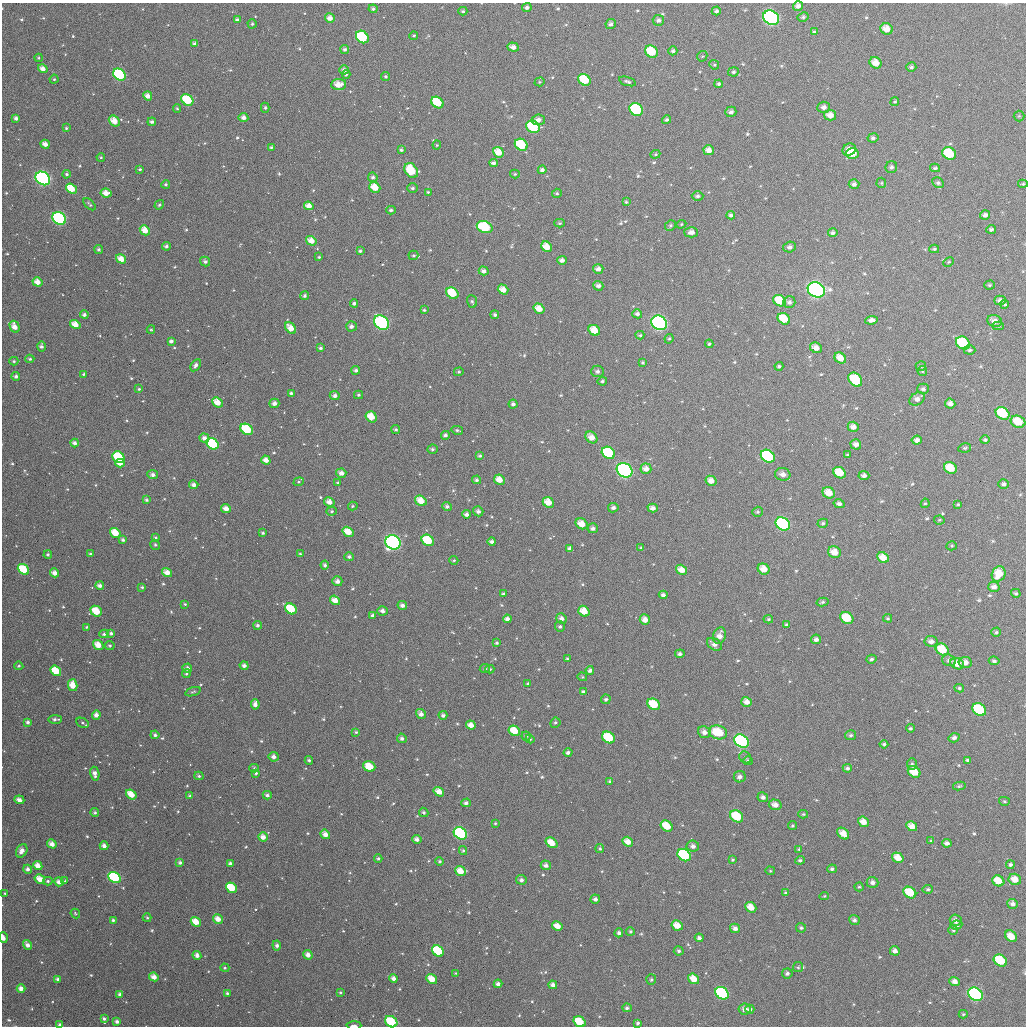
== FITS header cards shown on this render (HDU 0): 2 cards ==
NAXIS1  =                 1024
NAXIS2  =                 1024

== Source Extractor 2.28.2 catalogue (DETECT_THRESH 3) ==
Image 1024 x 1024 px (HDU 0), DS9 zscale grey, 1 PNG px = 1 image px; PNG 1028 x 1028 px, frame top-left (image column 1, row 1024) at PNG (2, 3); each listed source drawn as its Kron ellipse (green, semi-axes under 4 px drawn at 4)
Background 1110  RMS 39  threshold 118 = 3 sigma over >= 5 px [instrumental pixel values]
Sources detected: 694; of the 694, the 500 brightest by FLUX_AUTO listed and drawn (194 fainter detections omitted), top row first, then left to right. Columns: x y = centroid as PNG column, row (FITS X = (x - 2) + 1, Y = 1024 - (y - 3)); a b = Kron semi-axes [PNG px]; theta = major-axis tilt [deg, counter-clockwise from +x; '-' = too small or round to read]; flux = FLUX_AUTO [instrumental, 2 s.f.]
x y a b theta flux
798 6 5 4 - 1.4e+04
527 8 5 4 - 8.2e+03
373 9 4 4 - 6.1e+03
463 11 4 4 - 4.4e+03
716 11 4 4 - 7.7e+03
803 17 6 4 28 6.2e+03
330 18 5 4 - 1.9e+04
771 18 8 6 -35 7.8e+05
237 20 4 3 - 9.1e+03
658 20 6 5 - 9.1e+03
252 24 4 4 - 4.8e+03
611 24 5 4 - 8.6e+03
887 29 6 5 - 3.2e+04
815 32 4 3 - 7.1e+03
414 36 4 3 - 3.6e+03
362 37 7 5 -44 1.8e+05
195 44 4 3 - 1.2e+04
513 47 6 4 -19 1.6e+04
345 49 4 4 - 6.8e+03
651 51 7 5 -38 8.5e+04
673 51 4 4 - 6.1e+03
702 56 5 5 - 3.7e+03
39 58 4 3 - 4.2e+03
876 63 6 5 - 2.9e+04
714 65 5 4 - 3.6e+03
911 67 5 4 - 7.1e+03
43 69 5 4 - 2.0e+04
344 70 4 4 - 1.1e+04
733 72 5 4 - 5.9e+03
346 74 4 3 - 4.6e+03
119 75 7 5 -39 2.1e+05
386 77 4 4 - 4.3e+03
54 79 4 4 - 4.0e+03
584 80 6 5 - 9.1e+04
627 81 9 4 -17 6.4e+03
540 82 5 4 - 3.8e+03
339 84 7 5 3 3.1e+04
719 84 4 4 - 5.9e+03
148 96 5 4 - 1.8e+04
187 100 6 5 - 1.0e+05
437 102 6 5 - 1.1e+05
895 102 5 4 - 4.1e+03
824 107 6 5 - 1.4e+04
177 108 4 4 - 4.2e+03
265 108 5 4 - 5.1e+03
636 109 7 6 - 2.0e+05
731 112 5 5 - 9.8e+03
830 115 6 5 - 2.4e+04
1019 116 5 5 - 3.6e+03
243 117 5 4 - 1.3e+04
16 118 4 3 - 1.0e+04
538 120 6 5 - 1.5e+04
667 120 4 4 - 6.4e+03
114 121 6 5 - 3.3e+04
152 122 4 3 - 7.9e+03
533 127 7 5 -36 1.4e+05
66 128 3 3 - 4.4e+03
873 138 5 4 - 8.1e+03
45 144 4 4 - 1.8e+04
437 145 4 4 - 3.6e+03
521 145 7 5 -36 1.3e+05
271 147 4 3 - 3.8e+03
401 150 3 3 - 4.9e+03
709 150 5 5 - 2.2e+04
849 150 7 6 - 2.3e+04
498 152 6 5 - 3.7e+04
852 153 6 5 - 6.0e+04
655 154 5 4 - 4.0e+03
949 154 7 6 - 9.4e+04
101 157 4 3 - 4.1e+03
494 163 4 3 - 8.6e+03
891 167 6 5 - 7.1e+03
935 168 5 4 - 4.5e+03
140 169 3 3 - 4.0e+03
411 170 8 6 -53 9.9e+04
542 170 4 4 - 9.7e+03
67 174 4 4 - 5.2e+03
515 174 5 4 - 3.9e+03
373 177 5 4 - 6.9e+03
43 178 8 6 -37 5.0e+05
881 183 5 5 - 3.6e+03
938 183 6 5 - 6.8e+03
166 184 4 4 - 5.0e+03
854 184 5 5 - 9.4e+03
1023 184 5 4 - 4.1e+03
375 187 6 5 - 4.6e+04
412 188 5 5 - 6.0e+03
71 189 6 4 -39 6.3e+04
428 192 3 3 - 4.2e+03
106 193 5 4 - 2.4e+04
557 193 5 4 - 4.5e+03
698 196 6 5 - 7.3e+03
626 202 3 3 - 4.4e+03
90 204 7 3 -44 5.1e+03
159 205 5 4 - 5.5e+03
309 206 5 4 - 2.3e+04
391 210 4 3 - 5.8e+03
731 215 4 4 - 7.3e+03
985 215 5 4 - 1.1e+04
59 218 7 6 - 3.2e+05
560 223 5 4 - 4.2e+03
681 224 5 4 - 3.4e+03
670 225 6 5 - 4.3e+03
485 227 8 6 -21 1.7e+05
991 229 5 4 - 7.3e+03
145 230 5 4 - 3.1e+04
691 232 7 5 0 1.5e+04
833 233 5 4 - 7.4e+03
311 241 5 4 - 2.6e+04
167 246 4 4 - 7.7e+03
547 247 6 5 - 4.0e+04
789 247 6 5 - 1.1e+04
934 249 5 4 - 4.6e+03
99 250 4 3 - 5.8e+03
360 251 4 3 - 5.0e+03
413 255 5 4 - 4.2e+03
319 257 4 4 - 3.5e+03
121 259 5 4 - 2.8e+04
562 260 5 4 - 1.1e+04
205 261 5 4 - 7.7e+03
949 262 6 4 27 3.4e+03
598 269 5 4 - 1.4e+04
484 271 5 4 - 1.2e+04
37 282 5 4 - 2.7e+04
989 285 5 4 - 4.9e+03
598 286 5 4 - 1.1e+04
503 290 5 4 - 2.6e+04
816 290 9 7 -30 1.4e+06
452 293 6 5 - 8.5e+04
305 296 4 4 - 6.6e+03
1000 300 6 4 2 1.2e+04
472 301 6 5 - 6.6e+03
780 301 7 5 -29 6.3e+04
789 302 6 5 - 9.9e+03
354 303 4 4 - 7.2e+03
1005 304 4 4 - 4.0e+03
539 309 6 4 -34 3.3e+04
424 310 3 3 - 3.9e+03
637 314 5 4 - 9.0e+03
84 315 4 4 - 8.5e+03
495 315 4 4 - 6.3e+03
784 319 6 5 - 6.2e+04
872 320 6 4 6 1.2e+04
995 321 7 6 - 2.0e+04
381 323 8 6 -40 3.2e+05
659 323 8 7 - 4.6e+05
75 325 5 4 - 3.2e+04
351 326 5 5 - 1.0e+04
998 326 6 4 -3 4.7e+03
15 327 6 4 -62 2.5e+04
291 328 6 4 -48 2.8e+04
151 329 4 4 - 3.6e+03
594 330 6 5 - 4.4e+04
640 335 4 3 - 4.4e+03
669 339 5 4 - 3.5e+03
171 341 4 4 - 9.6e+03
963 343 7 6 - 1.7e+05
709 344 4 4 - 4.3e+03
41 346 5 4 - 9.2e+03
320 348 4 3 - 5.4e+03
816 348 6 5 - 2.1e+04
969 350 6 4 -1 6.3e+03
840 358 6 5 - 3.0e+04
30 359 4 3 - 5.5e+03
14 361 4 4 - 4.6e+03
642 363 4 4 - 3.8e+03
196 365 6 4 56 1.1e+04
779 366 4 4 - 5.5e+03
921 366 5 4 - 5.4e+03
356 370 4 4 - 7.2e+03
597 371 6 5 - 9.9e+03
922 371 5 4 - 3.5e+03
459 372 5 4 - 3.9e+03
84 374 3 3 - 4.4e+03
16 376 4 4 - 8.0e+03
855 380 8 6 -46 1.3e+05
602 381 4 4 - 5.4e+03
139 389 4 4 - 4.0e+03
923 389 6 5 - 8.0e+03
291 393 3 3 - 6.0e+03
358 395 4 4 - 4.8e+03
335 396 5 4 - 9.5e+03
917 399 8 6 34 1.5e+04
217 402 5 4 - 3.7e+04
274 403 5 5 - 1.2e+04
950 403 5 5 - 1.4e+04
513 404 4 4 - 8.4e+03
1002 413 7 6 - 1.3e+05
371 417 6 5 - 4.5e+04
1018 422 7 6 - 5.3e+04
853 427 5 5 - 1.7e+04
247 429 7 5 -36 1.1e+05
396 429 4 4 - 5.5e+03
457 430 6 3 -13 5.3e+03
445 435 4 4 - 7.8e+03
591 437 6 5 - 2.7e+04
204 438 5 4 - 1.4e+04
917 440 5 4 - 1.3e+04
985 440 5 4 - 5.2e+03
75 443 4 4 - 1.0e+04
212 444 6 5 - 2.2e+05
856 444 5 5 - 1.4e+04
965 448 6 4 10 4.8e+03
432 449 5 5 - 6.1e+03
608 453 7 5 -36 1.9e+05
847 455 4 3 - 3.7e+03
480 456 4 4 - 5.0e+03
768 456 7 6 - 3.2e+05
118 457 6 5 - 1.8e+05
266 460 4 4 - 1.9e+04
120 463 4 3 - 2.0e+04
950 468 6 5 - 5.6e+04
646 469 5 5 - 1.8e+04
625 470 8 6 -34 5.4e+05
341 473 5 4 - 1.6e+04
840 473 6 5 - 5.3e+04
783 474 8 6 -14 1.9e+04
153 475 5 4 - 1.1e+04
864 476 5 4 - 1.1e+04
476 480 4 4 - 5.9e+03
499 480 6 5 - 3.0e+04
711 481 5 5 - 2.3e+04
299 482 5 4 - 3.5e+03
338 483 4 4 - 3.8e+03
1004 484 5 4 - 6.9e+03
194 485 4 4 - 1.3e+04
829 493 6 5 - 3.5e+04
147 500 4 3 - 5.1e+03
421 501 6 5 - 3.9e+04
329 502 5 4 - 1.9e+04
548 502 6 5 - 3.4e+04
925 503 5 4 - 3.7e+03
839 504 5 4 - 9.3e+03
958 504 4 3 - 3.6e+03
353 506 5 4 - 4.2e+03
447 506 5 4 - 7.3e+03
613 508 5 4 - 9.7e+03
653 508 5 4 - 1.4e+04
226 509 5 4 - 1.8e+04
332 511 5 4 - 4.0e+03
478 511 5 4 - 9.2e+03
757 512 5 5 - 5.1e+03
466 514 4 4 - 1.0e+04
939 520 5 4 - 3.7e+03
823 523 5 4 - 5.8e+03
582 524 6 5 - 3.3e+04
783 524 7 6 - 6.3e+05
593 528 5 5 - 8.8e+03
348 532 6 4 -32 4.2e+04
115 533 6 4 -35 5.0e+04
263 533 4 3 - 4.5e+03
155 538 4 4 - 5.4e+03
123 540 4 3 - 7.0e+03
428 540 6 5 - 9.0e+04
492 541 4 3 - 8.4e+03
393 542 8 7 - 8.0e+05
155 545 5 4 - 4.9e+03
952 546 5 4 - 4.2e+03
570 548 4 4 - 1.1e+04
641 548 4 3 - 4.7e+03
834 552 6 5 - 3.3e+04
90 554 4 3 - 3.9e+03
300 554 3 3 - 3.8e+03
48 555 4 4 - 6.1e+03
349 557 5 4 - 7.8e+03
883 558 6 5 - 3.1e+04
454 560 4 4 - 3.7e+03
325 565 4 4 - 7.0e+03
23 569 6 4 -39 8.8e+04
764 569 6 5 - 3.2e+04
682 570 6 4 -32 2.8e+04
167 572 5 4 - 2.5e+04
55 573 5 4 - 2.0e+04
999 574 8 6 61 5.1e+04
337 581 5 5 - 1.3e+04
100 586 4 4 - 1.2e+04
142 587 3 3 - 4.7e+03
994 587 6 5 - 1.3e+04
1016 593 5 4 - 5.2e+03
503 594 4 3 - 6.6e+03
663 595 4 4 - 1.0e+04
335 600 5 4 - 2.8e+04
822 602 6 4 13 4.8e+03
185 604 3 3 - 3.4e+03
402 605 5 4 - 1.0e+04
291 609 6 5 - 9.3e+04
96 611 6 5 - 6.4e+04
382 611 5 4 - 1.2e+04
584 611 6 5 - 3.7e+04
373 615 4 4 - 9.4e+03
847 618 7 5 -37 6.6e+04
888 618 4 3 - 4.4e+03
507 619 4 4 - 1.2e+04
561 619 5 5 - 1.3e+04
768 619 4 4 - 4.2e+03
645 620 5 5 - 1.8e+04
258 625 4 4 - 6.9e+03
786 625 4 4 - 5.5e+03
87 627 4 3 - 3.9e+03
560 627 5 5 - 6.2e+03
996 632 4 4 - 5.3e+03
111 633 4 4 - 6.9e+03
104 634 5 4 - 7.1e+03
720 636 8 6 73 2.2e+04
816 639 5 4 - 1.1e+04
931 641 6 5 - 1.3e+04
497 643 4 3 - 4.6e+03
714 644 8 5 -32 1.3e+04
98 645 5 4 - 3.3e+04
110 646 5 4 - 5.1e+03
942 650 7 5 -33 6.7e+04
680 654 4 4 - 7.5e+03
567 659 3 3 - 5.0e+03
871 659 5 4 - 5.8e+03
949 660 7 5 -17 1.1e+04
994 661 5 4 - 7.3e+03
965 662 6 5 - 1.8e+04
957 664 7 5 -23 3.1e+04
19 666 4 3 - 4.5e+03
244 666 4 4 - 1.0e+04
187 668 5 4 - 1.2e+04
485 668 5 4 - 4.8e+03
490 669 4 4 - 4.3e+03
590 670 4 4 - 9.5e+03
56 671 6 4 -37 7.4e+04
186 674 4 4 - 4.7e+03
582 677 5 4 - 3.5e+03
528 684 3 3 - 3.8e+03
73 685 6 4 -77 3.8e+04
959 688 5 4 - 4.5e+03
193 692 8 4 18 4.0e+03
583 692 4 4 - 8.1e+03
606 699 5 4 - 6.2e+03
746 702 5 5 - 2.0e+04
255 704 5 4 - 1.4e+04
654 704 7 5 -36 7.7e+04
979 710 7 6 - 1.5e+05
421 714 5 4 - 1.4e+04
96 715 5 4 - 1.8e+04
443 715 4 4 - 7.9e+03
55 719 7 4 2 7.8e+03
28 722 3 3 - 7.9e+03
82 723 6 4 -28 5.3e+03
555 723 5 5 - 5.1e+03
471 725 5 4 - 2.3e+04
910 728 4 4 - 4.7e+03
514 731 6 5 - 5.4e+04
356 732 4 4 - 4.2e+03
704 732 7 5 -22 1.5e+04
718 732 9 7 -15 8.9e+04
155 735 4 3 - 7.1e+03
851 735 5 5 - 6.1e+03
526 736 4 4 - 5.4e+03
402 738 5 4 - 6.8e+03
608 738 7 5 -37 1.3e+05
954 738 5 4 - 9.2e+03
530 739 4 4 - 3.9e+03
741 741 8 6 -36 3.4e+05
884 744 4 3 - 5.9e+03
568 753 4 4 - 8.1e+03
274 757 5 4 - 1.3e+04
745 757 6 5 - 5.7e+03
309 760 4 3 - 5.5e+03
968 760 4 4 - 6.2e+03
748 761 4 4 - 4.3e+03
912 764 6 5 - 5.4e+03
369 766 6 5 - 5.7e+04
254 768 4 4 - 4.9e+03
847 768 5 4 - 6.9e+03
914 772 7 5 -36 6.0e+04
256 773 4 3 - 5.6e+03
95 774 7 4 -80 1.7e+04
199 776 4 4 - 5.2e+03
740 777 6 5 - 1.1e+04
610 781 4 3 - 5.7e+03
959 786 6 4 11 4.8e+03
439 792 5 4 - 2.7e+04
131 794 6 4 -39 4.1e+04
267 795 4 4 - 7.8e+03
190 796 4 3 - 6.9e+03
763 797 5 5 - 1.0e+04
19 800 5 4 - 1.6e+04
1004 801 5 4 - 3.6e+03
466 803 4 4 - 8.8e+03
775 805 6 5 - 2.0e+04
95 812 4 4 - 5.7e+03
424 812 5 4 - 5.9e+03
803 814 5 4 - 4.3e+03
737 816 7 5 -37 1.0e+05
863 822 6 4 -40 2.7e+04
495 823 3 3 - 3.5e+03
667 826 6 5 - 6.4e+04
792 826 4 4 - 4.6e+03
912 826 6 4 -30 2.4e+04
460 833 7 5 -37 3.8e+05
843 833 7 5 -43 2.8e+04
325 834 5 4 - 2.0e+04
263 837 5 4 - 1.9e+04
417 839 5 4 - 9.9e+03
931 841 4 4 - 3.6e+03
628 842 5 4 - 2.7e+04
551 843 6 4 -37 3.6e+04
947 843 4 4 - 1.0e+04
52 844 5 4 - 2.0e+04
104 846 4 4 - 1.4e+04
693 846 6 5 - 1.1e+04
600 848 4 4 - 4.5e+03
799 849 4 4 - 4.3e+03
22 851 7 5 60 1.9e+04
463 851 4 3 - 4.6e+03
684 855 7 5 -36 3.1e+05
378 858 4 3 - 4.8e+03
898 858 6 5 - 3.4e+04
732 860 4 4 - 3.8e+03
800 860 5 4 - 5.7e+03
440 861 4 4 - 4.2e+03
180 863 4 4 - 7.0e+03
230 864 4 4 - 1.1e+04
546 865 5 4 - 1.0e+04
1010 865 4 4 - 6.4e+03
38 866 5 4 - 2.6e+04
28 869 4 4 - 1.1e+04
832 869 5 4 - 6.2e+03
460 871 5 4 - 3.1e+04
770 871 5 4 - 3.4e+03
115 877 6 5 - 2.3e+05
40 879 5 4 - 3.6e+04
1015 879 6 5 - 2.9e+04
521 880 5 5 - 8.6e+03
48 881 5 4 - 5.7e+03
65 881 4 3 - 4.2e+03
998 881 6 5 - 4.5e+04
59 882 5 4 - 1.4e+04
872 882 6 5 - 1.1e+04
859 887 4 4 - 3.8e+03
231 888 6 4 -35 1.0e+05
928 889 5 4 - 5.6e+03
785 892 4 4 - 4.0e+03
5 893 3 3 - 3.7e+03
910 893 7 5 -34 8.1e+04
824 896 5 4 - 3.4e+03
595 899 5 4 - 8.5e+03
1013 904 5 5 - 1.3e+04
751 907 6 5 - 3.3e+04
75 914 5 3 - 3.5e+03
147 918 4 3 - 4.3e+03
218 919 5 4 - 2.5e+04
113 920 3 3 - 5.0e+03
854 920 5 5 - 8.5e+03
956 920 6 5 - 1.5e+04
196 922 5 4 - 4.2e+04
677 925 6 4 -29 3.5e+04
956 925 6 4 9 1.3e+04
557 926 5 4 - 3.1e+04
735 928 5 4 - 1.2e+04
801 928 5 5 - 5.6e+03
953 930 5 4 - 4.2e+03
630 931 4 4 - 4.6e+03
619 933 4 4 - 8.7e+03
1011 936 6 5 - 3.1e+04
3 938 5 3 - 1.7e+04
699 938 4 4 - 8.2e+03
28 945 5 4 - 1.5e+04
277 945 5 4 - 8.9e+03
438 951 6 5 - 1.9e+05
679 951 5 4 - 6.6e+03
895 951 5 4 - 1.4e+04
197 955 4 4 - 1.2e+04
308 955 5 4 - 1.7e+04
1000 960 7 5 -32 1.2e+05
798 967 5 5 - 4.5e+03
225 968 4 4 - 4.5e+03
456 973 4 4 - 3.6e+03
787 973 5 5 - 7.0e+03
154 977 5 4 - 2.1e+04
394 978 4 4 - 1.3e+04
58 979 4 3 - 1.1e+04
432 979 6 4 -39 3.6e+04
651 979 5 5 - 5.0e+03
694 979 6 4 -37 3.5e+04
955 982 5 4 - 1.4e+04
498 984 4 4 - 1.2e+04
553 985 4 4 - 1.3e+04
21 988 4 4 - 1.8e+04
340 992 4 3 - 3.8e+03
227 993 3 3 - 5.4e+03
722 993 7 5 -36 3.5e+05
120 994 4 4 - 9.7e+03
976 994 8 6 -35 4.0e+05
627 1008 5 4 - 6.7e+03
745 1009 6 5 - 1.4e+04
750 1009 4 4 - 9.3e+03
963 1014 4 4 - 3.9e+03
104 1019 4 4 - 6.7e+03
117 1022 4 4 - 1.0e+04
391 1022 6 5 - 1.2e+05
579 1022 6 5 - 9.2e+04
638 1023 4 4 - 6.3e+03
60 1025 4 3 - 1.0e+04
354 1025 7 3 1 7.5e+03
At the frame edge (FLAGS 8, measured only in part): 6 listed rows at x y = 798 6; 1018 422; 3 938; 391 1022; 60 1025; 354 1025
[194 fainter detections neither listed nor drawn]

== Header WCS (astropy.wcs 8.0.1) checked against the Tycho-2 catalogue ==
Header WCS as astropy/WCSLIB reads it (applying the file's SIP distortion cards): RA---TAN-SIP/DEC--TAN-SIP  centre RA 01:35:08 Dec +04:14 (23.78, +4.24 deg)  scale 8.66 arcsec/px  FOV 147.9' x 147.9'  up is +179 deg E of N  parity flipped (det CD > 0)
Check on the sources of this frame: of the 60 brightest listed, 60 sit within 12.0 arcsec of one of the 180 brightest Tycho-2 stars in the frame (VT <= 12.49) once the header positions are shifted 6.50 arcsec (5.23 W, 3.86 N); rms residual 4.01 arcsec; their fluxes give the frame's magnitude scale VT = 22.79 - 2.5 log10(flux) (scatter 0.19 mag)
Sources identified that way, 166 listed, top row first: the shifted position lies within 12.0 arcsec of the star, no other Tycho-2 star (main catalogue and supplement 1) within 24.0 arcsec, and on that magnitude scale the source's flux lands within +1.5 / -3 mag of the star's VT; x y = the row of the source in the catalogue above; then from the Tycho-2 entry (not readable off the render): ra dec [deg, ICRS J2000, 3 dp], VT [Tycho-2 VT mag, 2 dp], TYC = Tycho-2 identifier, HIP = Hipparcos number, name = IAU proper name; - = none
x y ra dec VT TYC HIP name
330 18 24.250 +3.055 11.88 31-225-1 - -
771 18 23.185 +3.032 8.04 31-97-1 7196 -
887 29 22.908 +3.053 11.18 31-100-1 - -
362 37 24.170 +3.099 9.72 31-176-1 - -
651 51 23.473 +3.120 10.28 31-106-1 - -
876 63 22.932 +3.135 11.36 31-111-1 - -
43 69 24.939 +3.191 12.01 31-312-1 - -
119 75 24.753 +3.202 9.30 31-320-1 - -
584 80 23.633 +3.191 10.39 31-122-1 - -
187 100 24.589 +3.260 10.00 31-285-1 - -
437 102 23.986 +3.253 10.37 31-1211-1 - -
636 109 23.506 +3.260 9.34 31-1127-1 - -
731 112 23.279 +3.260 12.62 31-1118-1 - -
830 115 23.039 +3.263 11.81 31-127-1 - -
243 117 24.453 +3.298 12.48 31-202-1 - -
114 121 24.764 +3.314 11.58 31-329-1 - -
533 127 23.754 +3.307 9.67 31-1154-1 - -
873 138 22.935 +3.315 12.78 31-130-1 - -
45 144 24.929 +3.373 11.94 31-228-1 - -
521 145 23.782 +3.351 10.07 31-1060-1 - -
498 152 23.836 +3.370 11.51 31-1181-1 - -
852 153 22.984 +3.354 10.51 31-1099-1 - -
949 154 22.750 +3.349 10.11 31-133-1 - -
411 170 24.046 +3.419 10.66 31-1157-1 - -
43 178 24.933 +3.456 8.21 31-1186-1 7747 -
375 187 24.133 +3.461 11.04 31-1100-1 - -
71 189 24.864 +3.479 10.84 31-1111-1 - -
106 193 24.781 +3.488 11.94 31-1121-1 - -
309 206 24.291 +3.508 11.52 31-1173-1 - -
59 218 24.892 +3.551 8.76 31-1057-1 7732 -
485 227 23.865 +3.550 9.81 31-1216-1 - -
145 230 24.685 +3.575 11.54 31-1198-1 - -
167 246 24.633 +3.612 12.66 31-591-1 - -
547 247 23.716 +3.595 11.07 31-632-1 - -
121 259 24.741 +3.645 11.44 31-856-1 - -
37 282 24.942 +3.704 11.53 31-514-1 - -
503 290 23.819 +3.700 11.62 31-405-1 - -
816 290 23.062 +3.685 7.58 31-683-1 7156 -
452 293 23.940 +3.711 10.49 31-488-1 - -
1000 300 22.620 +3.699 12.20 31-1004-1 - -
780 301 23.151 +3.713 10.70 31-654-1 - -
539 309 23.731 +3.744 11.21 31-676-1 - -
784 319 23.139 +3.756 10.78 31-918-1 - -
995 321 22.632 +3.749 11.76 31-1016-1 - -
381 323 24.110 +3.786 8.66 31-919-1 7491 -
659 323 23.440 +3.772 8.31 31-740-1 7281 -
75 325 24.848 +3.805 11.22 31-580-1 - -
351 326 24.183 +3.795 12.17 31-548-1 - -
15 327 24.995 +3.814 11.90 31-905-1 - -
291 328 24.329 +3.803 11.52 31-871-1 - -
594 330 23.596 +3.793 11.47 31-428-1 - -
171 341 24.617 +3.840 12.65 31-675-1 - -
963 343 22.707 +3.805 9.90 31-941-1 - -
816 348 23.061 +3.824 12.00 31-612-1 - -
840 358 23.002 +3.847 11.62 31-339-1 - -
855 380 22.965 +3.898 10.31 31-636-1 - -
1002 413 22.607 +3.972 9.86 31-992-1 - -
371 417 24.130 +4.012 11.84 31-510-1 - -
1018 422 22.570 +3.991 10.73 31-960-1 - -
853 427 22.967 +4.012 12.23 31-447-1 - -
247 429 24.430 +4.049 9.94 31-711-1 - -
591 437 23.598 +4.051 11.80 31-824-1 - -
917 440 22.814 +4.040 12.45 31-913-1 - -
75 443 24.845 +4.090 12.37 31-534-1 - -
212 444 24.512 +4.086 9.54 31-884-1 - -
608 453 23.556 +4.088 9.78 31-504-1 - -
768 456 23.171 +4.087 9.21 31-803-1 - -
118 457 24.738 +4.122 9.80 31-722-1 - -
120 463 24.735 +4.136 11.49 31-628-1 - -
950 468 22.729 +4.106 10.99 31-986-1 - -
646 469 23.465 +4.123 12.46 31-600-1 - -
625 470 23.516 +4.129 8.21 31-396-1 7307 -
341 473 24.201 +4.149 11.77 31-601-1 - -
840 473 22.997 +4.123 10.66 31-651-1 - -
864 476 22.939 +4.128 12.20 31-631-1 - -
499 480 23.818 +4.157 11.36 31-685-1 - -
711 481 23.307 +4.149 12.00 31-696-1 - -
194 485 24.556 +4.185 12.31 31-655-1 - -
829 493 23.022 +4.172 10.73 31-852-1 - -
421 501 24.006 +4.213 11.15 31-704-1 - -
329 502 24.227 +4.219 11.93 31-802-1 - -
548 502 23.699 +4.210 11.31 31-693-1 - -
582 524 23.617 +4.260 11.16 31-697-1 - -
783 524 23.131 +4.250 8.62 31-434-1 - -
348 532 24.180 +4.291 11.22 31-799-1 - -
115 533 24.742 +4.305 11.10 31-525-1 - -
428 540 23.988 +4.307 10.48 31-826-1 - -
834 552 23.006 +4.315 11.27 31-349-1 - -
883 558 22.888 +4.325 11.18 31-781-1 - -
23 569 24.962 +4.397 10.25 31-354-1 - -
764 569 23.176 +4.359 11.28 31-717-1 - -
682 570 23.374 +4.365 11.57 31-614-1 - -
55 573 24.887 +4.404 12.51 31-421-1 - -
999 574 22.607 +4.357 11.30 31-1018-1 - -
994 587 22.620 +4.388 12.49 31-953-1 - -
335 600 24.208 +4.457 11.70 31-546-1 - -
402 605 24.047 +4.465 12.00 31-647-1 - -
291 609 24.314 +4.480 10.47 31-759-1 - -
96 611 24.785 +4.494 10.61 31-478-1 - -
584 611 23.607 +4.470 10.91 31-816-1 - -
847 618 22.972 +4.473 10.50 31-738-1 - -
507 619 23.792 +4.491 12.89 31-487-1 - -
645 620 23.460 +4.487 11.77 31-590-1 - -
720 636 23.279 +4.522 11.59 31-497-1 - -
931 641 22.768 +4.524 12.02 31-383-1 - -
98 645 24.778 +4.575 11.76 31-553-1 - -
942 650 22.740 +4.543 10.48 31-584-1 7055 -
965 662 22.685 +4.572 11.97 31-967-1 - -
187 668 24.562 +4.626 12.09 31-677-1 - -
56 671 24.879 +4.639 10.62 31-695-1 - -
73 685 24.838 +4.674 11.01 31-406-1 - -
746 702 23.211 +4.679 12.20 31-515-1 - -
255 704 24.397 +4.711 11.97 31-462-1 - -
654 704 23.434 +4.691 10.39 31-689-1 - -
979 710 22.648 +4.686 9.90 31-991-1 - -
96 715 24.780 +4.743 11.65 31-384-1 - -
514 731 23.770 +4.762 10.76 31-804-1 - -
704 732 23.311 +4.755 11.94 31-883-1 - -
718 732 23.275 +4.755 10.84 31-757-1 - -
608 738 23.541 +4.773 10.30 31-773-1 - -
741 741 23.220 +4.774 8.75 31-507-1 7210 -
274 757 24.350 +4.835 11.92 31-732-1 - -
369 766 24.117 +4.855 10.89 31-644-1 - -
914 772 22.801 +4.839 10.96 31-508-1 - -
439 792 23.948 +4.911 11.69 31-602-1 - -
131 794 24.691 +4.933 11.11 31-571-1 - -
775 805 23.136 +4.925 11.75 31-420-1 - -
737 816 23.228 +4.956 10.07 31-709-1 - -
863 822 22.922 +4.962 11.22 31-532-1 - -
667 826 23.396 +4.982 10.91 31-355-1 - -
460 833 23.894 +5.011 8.87 34-781-1 7414 -
843 833 22.971 +4.990 12.59 31-519-1 - -
325 834 24.221 +5.019 11.87 34-806-1 - -
263 837 24.372 +5.029 12.29 34-891-1 - -
628 842 23.490 +5.023 12.23 34-771-1 - -
684 855 23.353 +5.052 9.30 34-958-1 - -
898 858 22.837 +5.046 11.34 34-846-1 - -
38 866 24.914 +5.109 11.57 34-840-1 - -
115 877 24.726 +5.134 9.23 34-763-1 - -
40 879 24.908 +5.141 11.30 34-764-1 - -
1015 879 22.553 +5.092 11.22 34-1119-1 - -
998 881 22.593 +5.097 10.98 34-1107-1 - -
231 888 24.445 +5.153 10.50 34-586-1 - -
910 893 22.806 +5.130 10.84 34-686-1 - -
751 907 23.189 +5.174 11.11 34-697-1 - -
218 919 24.476 +5.229 11.53 34-904-1 - -
196 922 24.530 +5.237 11.37 34-939-1 - -
677 925 23.366 +5.221 11.21 34-702-1 - -
956 925 22.693 +5.205 12.06 34-1031-1 - -
557 926 23.656 +5.228 11.61 34-886-1 - -
438 951 23.943 +5.295 10.11 34-868-1 - -
679 951 23.362 +5.282 12.88 34-627-1 - -
895 951 22.840 +5.270 12.20 34-947-1 - -
1000 960 22.584 +5.288 10.10 34-1065-1 - -
154 977 24.628 +5.371 12.08 34-516-1 - -
58 979 24.860 +5.381 11.93 34-827-1 - -
432 979 23.956 +5.362 11.30 34-658-1 - -
694 979 23.324 +5.349 12.59 34-799-1 - -
955 982 22.694 +5.341 11.31 34-999-1 - -
21 988 24.949 +5.405 11.81 34-734-1 - -
722 993 23.254 +5.382 9.01 34-867-1 7220 -
976 994 22.641 +5.371 8.58 34-1009-1 7029 -
750 1009 23.187 +5.418 11.96 34-722-1 - -
391 1022 24.053 +5.468 9.82 34-938-1 - -
579 1022 23.597 +5.458 10.17 34-671-1 - -
60 1025 24.853 +5.491 13.22 34-866-1 - -